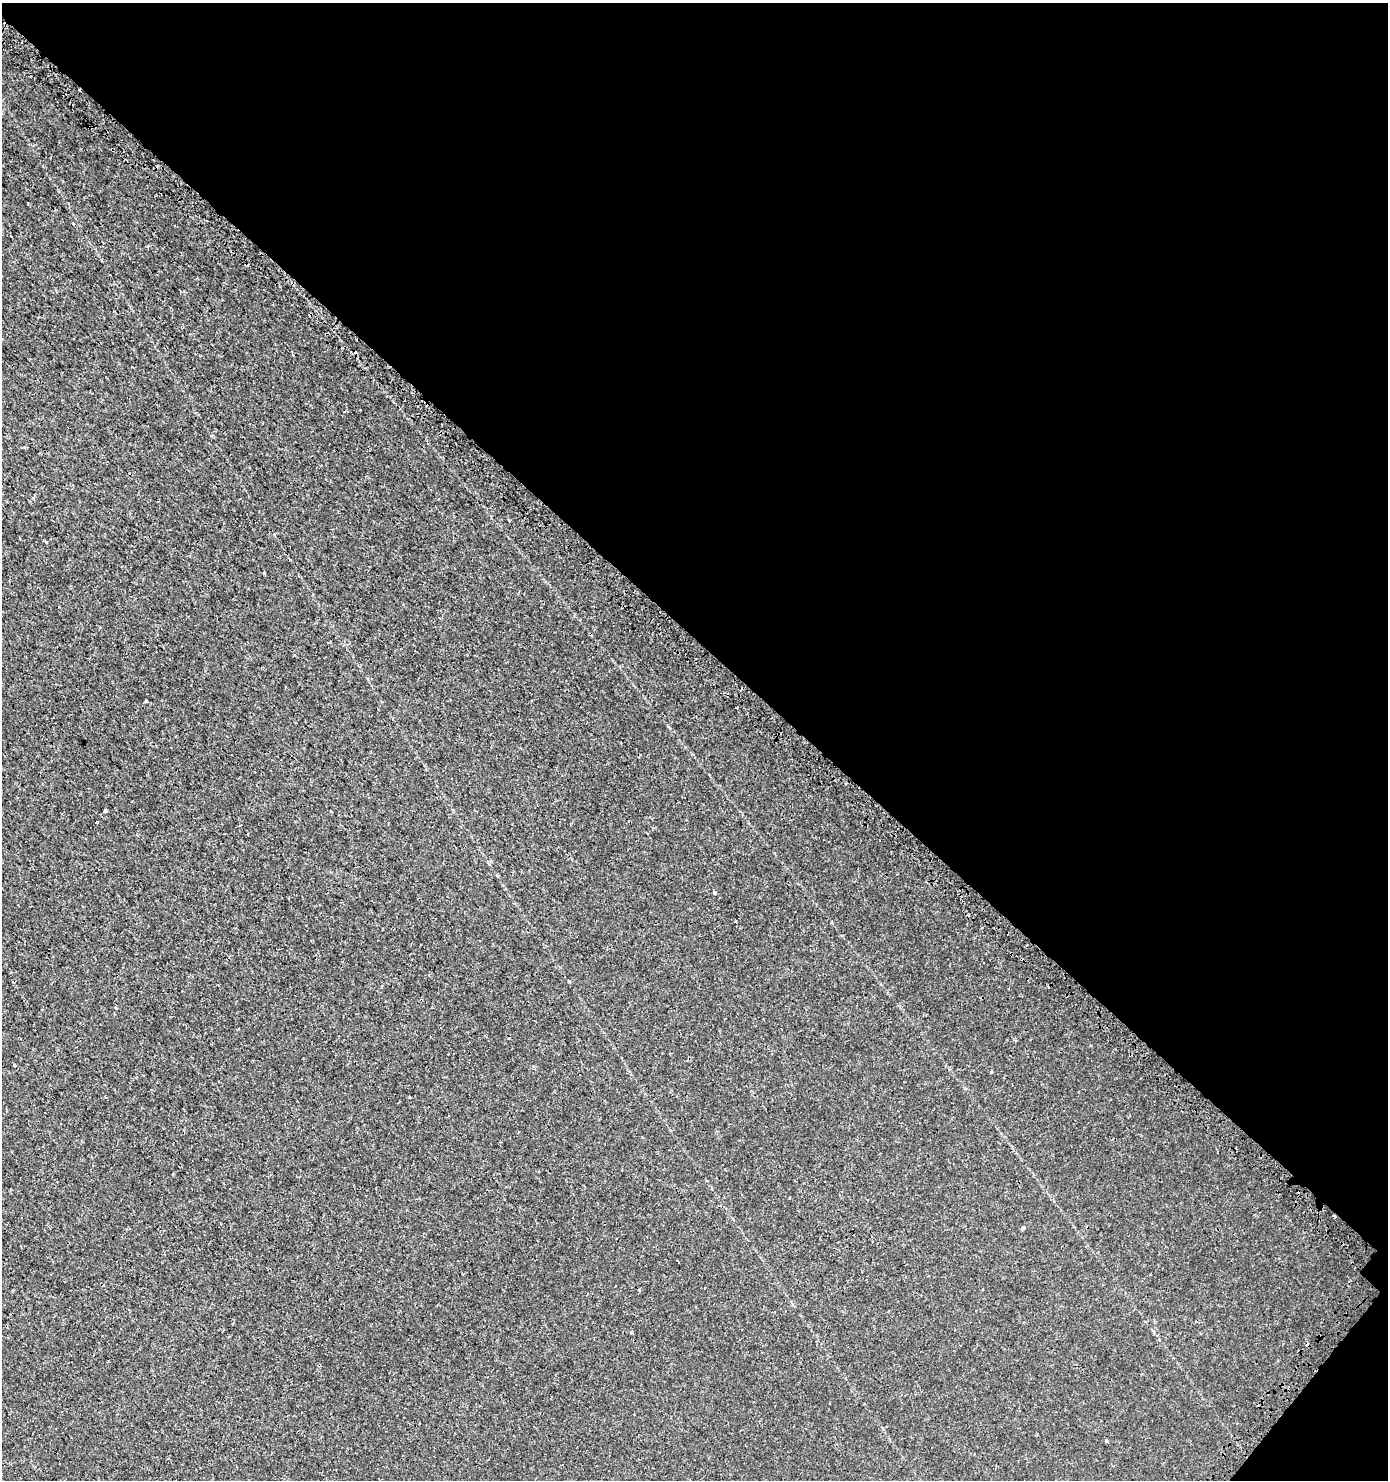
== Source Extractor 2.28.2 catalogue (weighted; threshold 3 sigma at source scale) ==
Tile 8 of 4 x 4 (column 4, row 2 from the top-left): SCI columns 4493-5878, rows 3063-4540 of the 6149 x 6132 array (HDU 1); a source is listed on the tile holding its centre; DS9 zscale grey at full resolution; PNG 1390 x 1482 px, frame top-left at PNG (2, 3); no overlay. Shown black and unused: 44% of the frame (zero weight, under 3 of 4 exposures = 7% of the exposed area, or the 3 px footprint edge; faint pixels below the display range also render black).
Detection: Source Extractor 2.28.2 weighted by HDU 2 'WHT'; one run over the whole footprint, this tile lists its part. Background 0.00101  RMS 0.0012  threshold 0.00546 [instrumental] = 3 sigma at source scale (4.5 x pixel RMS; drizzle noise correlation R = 1.50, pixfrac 1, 0.0396/0.0396 arcsec/px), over >= 5 px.
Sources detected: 15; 6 cosmic-ray / hot-pixel residue — not listed; the other 9 listed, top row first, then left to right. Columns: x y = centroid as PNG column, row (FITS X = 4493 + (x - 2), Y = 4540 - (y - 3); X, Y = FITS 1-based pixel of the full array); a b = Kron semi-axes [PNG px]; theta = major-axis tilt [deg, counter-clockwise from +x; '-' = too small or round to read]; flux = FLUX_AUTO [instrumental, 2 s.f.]
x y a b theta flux
264 572 4 2 - 0.094
146 701 3 3 - 0.14
105 811 4 3 - 0.27
97 822 3 3 - 0.24
715 893 4 3 - 0.16
14 1065 4 3 - 0.097
1023 1227 4 4 - 0.29
631 1333 4 3 - 0.11
1106 1441 4 3 - 0.23